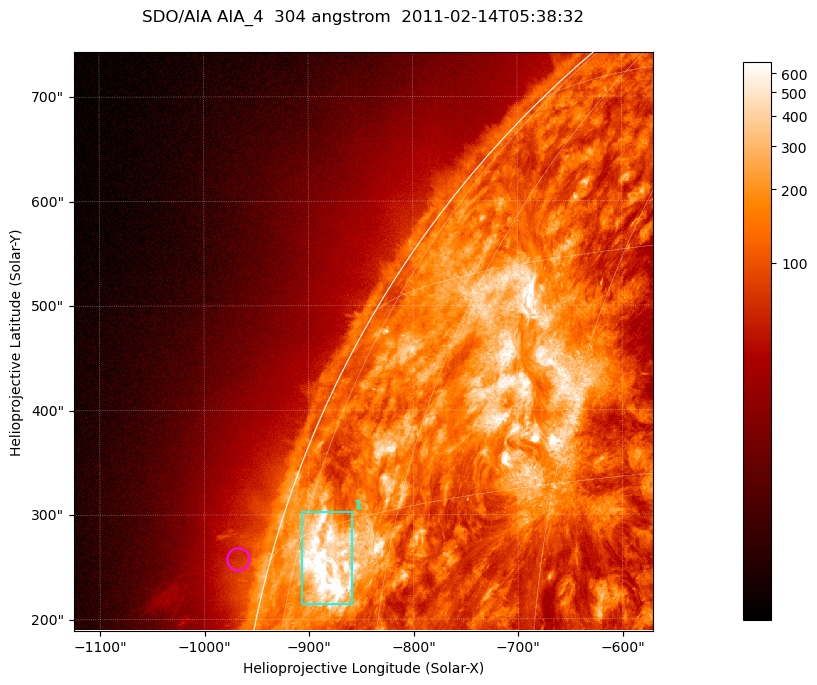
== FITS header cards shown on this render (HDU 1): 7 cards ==
TELESCOP= 'SDO/AIA '           / For AIA: SDO/AIA
INSTRUME= 'AIA_4   '           / For AIA: AIA_ATA1, AIA_ATA2, AIA_ATA3 or AIA_AT
WAVELNTH=                  304 / [angstrom] Wavelength
WAVEUNIT= 'angstrom'           / Wavelength unit: angstrom
DATE-OBS= '2011-02-14T05:38:32.123' / [ISO] Date when observation started; ISO 8
CTYPE1  = 'HPLN-TAN'           / CTYPE1; Typically HPLN
CTYPE2  = 'HPLT-TAN'           / CTYPE2; Typically HPLT

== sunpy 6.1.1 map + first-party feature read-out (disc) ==
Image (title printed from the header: SDO/AIA AIA_4  304 angstrom  2011-02-14T05:38:32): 923 x 923 px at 0.6 arcsec/px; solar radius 972 arcsec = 1619 px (partial field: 4.9% of the solar disc is inside the frame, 47% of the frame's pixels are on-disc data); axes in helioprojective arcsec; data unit not stated in the header (colour bar unlabelled)
Orientation: roll -0.132 deg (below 1 deg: not rotated)
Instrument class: DISC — disc imager (sunpy class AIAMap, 304 A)
Bright regions (active regions / flare kernels): reference = the on-disc median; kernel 7 px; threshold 5 sigma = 367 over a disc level ~129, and >= 1.15x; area >= 851 px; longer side >= 11 px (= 6.6 arcsec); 1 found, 1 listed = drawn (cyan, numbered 1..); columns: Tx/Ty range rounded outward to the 2 arcsec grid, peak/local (2 s.f.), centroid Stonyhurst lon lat
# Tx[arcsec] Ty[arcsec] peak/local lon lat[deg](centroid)
1 -908..-858 214..304 11 -69 +12
Off-limb structures (1.02-1.3 R_sun): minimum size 400 px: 3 found; the strongest spans PA ~75..80 deg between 1.02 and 1.06 R_sun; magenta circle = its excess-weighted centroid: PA ~75 deg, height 1.03 R_sun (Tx ~-968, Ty ~258 arcsec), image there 1.5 x the reference